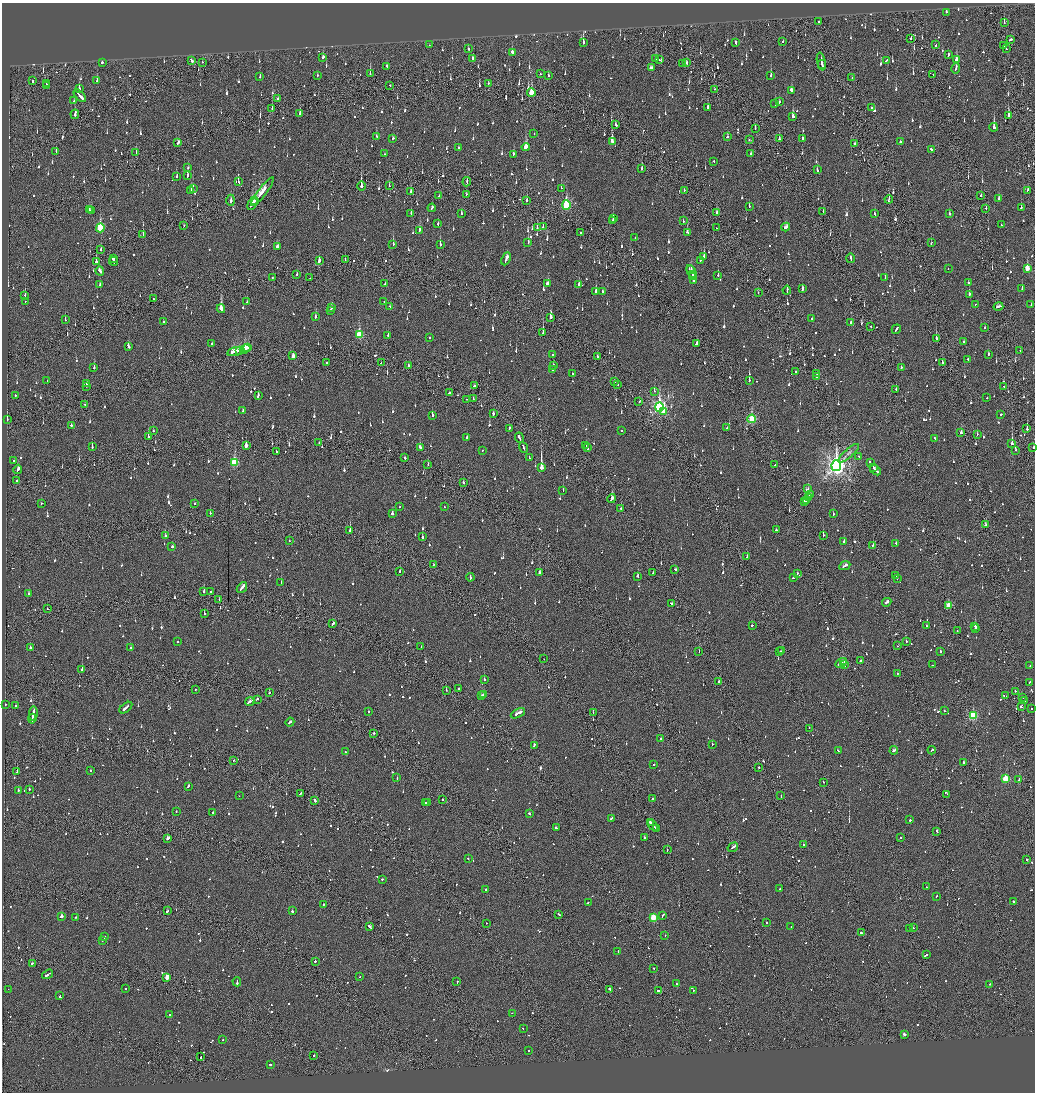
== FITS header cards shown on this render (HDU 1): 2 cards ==
NAXIS1  =                 2065
NAXIS2  =                 2180

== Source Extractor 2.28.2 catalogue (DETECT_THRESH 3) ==
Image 2065 x 2180 px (HDU 1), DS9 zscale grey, zoomed out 1/2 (1 PNG px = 2 x 2 image px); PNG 1037 x 1094 px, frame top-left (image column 1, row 2179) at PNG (2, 3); each listed source drawn as its Kron ellipse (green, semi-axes under 4 px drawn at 4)
Background -0.117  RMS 0.075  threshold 0.224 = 3 sigma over >= 5 px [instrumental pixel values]
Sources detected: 1702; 86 cannot appear on this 1/2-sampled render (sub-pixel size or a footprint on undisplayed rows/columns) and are neither listed nor drawn; of the other 1616, the 500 brightest by FLUX_AUTO listed and drawn (1116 fainter detections omitted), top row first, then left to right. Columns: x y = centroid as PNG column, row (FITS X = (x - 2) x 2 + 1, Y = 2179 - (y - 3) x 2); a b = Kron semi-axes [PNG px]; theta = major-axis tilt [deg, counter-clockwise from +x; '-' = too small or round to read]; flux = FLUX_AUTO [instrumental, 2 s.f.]
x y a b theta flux
946 12 2 2 - 79
819 22 2 2 - 79
1004 23 3 1 - 98
911 39 2 2 - 260
1011 40 3 2 - 130
783 41 2 1 - 140
583 43 3 2 - 370
736 43 3 2 - 96
429 45 2 2 - 61
936 45 2 2 - 73
1004 45 2 2 - 130
468 49 2 2 - 270
1006 49 2 1 - 94
512 52 3 2 - 830
948 55 3 2 - 120
323 57 3 2 - 100
472 59 3 1 - 63
656 59 4 2 - 180
191 60 3 2 - 630
659 60 2 2 - 130
886 60 4 2 - 140
957 60 4 2 - 170
102 62 2 2 - 520
202 62 3 1 - 96
821 62 9 1 -78 220
683 63 2 1 - 100
687 63 4 2 - 130
822 65 4 2 - 140
387 66 2 2 - 63
651 67 4 2 - 89
956 68 5 2 - 190
370 74 4 2 - 130
540 74 2 2 - 72
933 74 2 2 - 92
317 75 2 2 - 62
548 75 3 2 - 62
771 76 3 2 - 220
260 77 2 2 - 150
852 78 2 2 - 110
32 81 2 2 - 250
97 81 3 2 - 130
488 83 2 1 - 220
46 84 2 2 - 350
390 85 2 2 - 61
46 86 2 2 - 500
79 89 2 2 - 1300
714 89 2 1 - 88
791 90 4 2 - 110
531 92 4 2 - 350
80 96 8 2 -45 530
278 98 2 2 - 180
74 101 2 2 - 70
779 102 2 2 - 140
775 104 3 2 - 72
708 107 2 2 - 170
871 107 2 2 - 64
272 108 3 2 - 91
75 114 5 2 - 320
300 114 3 2 - 100
1008 115 4 2 - 190
793 117 3 2 - 290
615 124 3 2 - 120
994 127 4 2 - 580
755 128 3 1 - 66
534 134 2 2 - 110
376 136 2 2 - 89
727 137 2 2 - 160
393 138 3 2 - 92
802 138 3 2 - 100
779 139 3 2 - 140
749 140 2 2 - 77
612 141 4 2 - 1000
900 142 2 2 - 290
178 143 4 2 - 100
854 144 3 2 - 120
526 147 4 3 - 460
458 148 2 2 - 62
932 150 4 2 - 240
56 152 3 2 - 77
136 153 2 2 - 73
750 153 2 2 - 78
385 154 2 2 - 70
513 154 3 2 - 68
714 161 2 2 - 71
188 168 2 2 - 62
642 169 2 2 - 160
817 170 3 2 - 81
187 175 4 2 - 140
176 176 2 2 - 71
238 182 2 2 - 170
467 182 5 1 - 140
361 186 4 2 - 1300
389 186 2 2 - 110
561 188 2 2 - 64
193 189 2 2 - 160
191 190 4 2 - 93
684 190 3 2 - 83
1028 190 3 2 - 74
411 191 3 2 - 110
262 192 18 3 53 570
466 194 2 2 - 62
439 195 2 1 - 70
981 196 3 2 - 100
889 199 4 2 - 120
999 199 3 2 - 180
231 200 5 2 - 88
527 200 2 2 - 100
255 201 3 1 - 280
252 204 6 2 58 440
566 205 4 3 - 1100
749 207 3 2 - 77
432 208 4 2 - 150
986 208 2 2 - 120
1021 208 3 2 - 110
89 210 2 2 - 110
91 211 2 2 - 140
823 212 2 2 - 100
411 213 2 2 - 71
461 213 3 2 - 140
716 213 3 2 - 89
875 214 3 2 - 84
949 214 2 2 - 140
613 219 3 2 - 280
613 221 2 2 - 250
683 221 2 2 - 76
438 224 3 2 - 64
1001 225 2 2 - 110
184 226 3 2 - 110
537 227 3 2 - 84
543 227 2 2 - 62
786 227 4 2 - 120
100 228 4 3 - 860
716 228 2 1 - 70
419 230 3 2 - 210
687 232 4 2 - 99
580 233 2 2 - 180
143 234 2 1 - 60
635 238 2 2 - 76
528 242 4 2 - 120
931 243 2 2 - 74
393 244 3 2 - 240
440 245 3 2 - 230
278 246 4 3 - 130
101 250 2 2 - 94
704 256 3 2 - 180
851 258 5 2 - 160
113 259 3 2 - 220
506 259 7 2 65 370
345 260 2 1 - 78
700 260 2 2 - 200
114 261 4 1 - 190
319 261 4 2 - 410
96 262 4 2 - 330
1027 268 4 2 - 330
691 269 2 1 - 100
948 269 2 1 - 65
100 271 4 2 - 140
691 272 7 3 -63 270
297 274 2 2 - 89
692 275 2 2 - 110
718 275 3 2 - 140
693 277 2 2 - 130
885 277 2 2 - 72
272 278 2 1 - 150
310 278 2 1 - 66
694 280 4 2 - 110
547 283 4 2 - 110
968 283 2 2 - 140
385 284 2 2 - 63
579 284 2 2 - 78
100 285 3 2 - 87
802 288 4 2 - 100
1022 288 2 2 - 95
787 290 4 2 - 140
596 291 4 2 - 150
602 291 2 2 - 78
758 293 2 1 - 66
969 294 2 2 - 180
25 295 3 2 - 110
153 299 2 1 - 140
25 301 2 1 - 180
247 302 2 2 - 150
384 302 2 2 - 98
975 304 2 2 - 62
1031 305 2 2 - 120
390 306 2 2 - 69
998 306 5 2 - 180
332 308 3 2 - 88
221 309 4 2 - 1700
330 310 4 2 - 88
316 317 2 2 - 150
551 317 3 2 - 410
812 319 2 2 - 75
65 320 2 2 - 81
163 322 2 2 - 220
851 322 3 2 - 80
871 327 2 1 - 180
984 327 2 2 - 290
896 329 5 2 - 200
543 333 3 2 - 160
359 335 4 3 - 760
388 335 2 2 - 61
430 338 2 2 - 110
936 338 3 2 - 250
964 342 2 2 - 60
697 343 4 2 - 160
212 344 2 2 - 79
128 346 3 2 - 140
248 348 4 2 - 180
245 349 5 4 - 490
239 350 3 2 - 160
1020 350 2 2 - 83
235 351 8 3 16 470
552 354 2 2 - 83
988 354 3 2 - 94
293 356 3 2 - 150
597 356 4 2 - 120
968 359 2 2 - 370
326 363 2 1 - 77
381 363 2 2 - 59
942 363 3 2 - 63
408 365 3 1 - 300
553 365 2 2 - 79
94 368 2 2 - 120
901 368 2 2 - 72
552 370 2 2 - 250
795 371 2 2 - 89
817 373 2 2 - 60
572 374 2 2 - 100
816 377 2 1 - 60
749 380 2 2 - 130
47 381 2 2 - 70
615 381 3 2 - 110
86 383 3 2 - 690
618 385 2 1 - 63
86 386 2 1 - 250
474 386 3 2 - 99
1004 386 2 2 - 62
896 389 3 2 - 130
654 391 2 1 - 130
449 393 3 2 - 66
15 395 2 2 - 76
258 395 3 2 - 110
987 397 2 2 - 86
466 399 2 1 - 210
473 399 2 1 - 60
639 401 2 2 - 80
85 404 2 2 - 80
659 407 5 4 - 3800
243 411 4 2 - 76
664 411 2 2 - 95
493 414 2 2 - 120
1001 414 2 2 - 140
432 415 3 2 - 110
7 419 2 1 - 68
752 419 4 3 - 1300
71 425 2 2 - 78
509 428 3 2 - 120
727 428 2 2 - 73
1027 429 3 1 - 760
621 430 2 2 - 70
153 431 2 2 - 90
961 432 2 2 - 69
977 434 2 1 - 67
148 437 2 2 - 220
467 437 3 2 - 110
519 438 5 2 - 210
935 438 3 2 - 72
319 442 2 1 - 110
1012 443 3 2 - 520
586 445 4 2 - 140
92 446 2 2 - 210
246 446 3 2 - 140
420 447 2 2 - 340
523 447 5 2 - 360
1033 447 2 2 - 120
587 448 4 2 - 140
1016 450 2 2 - 88
482 451 2 1 - 86
276 452 2 2 - 81
849 453 13 4 41 62
859 456 2 2 - 94
404 457 3 2 - 290
529 458 4 2 - 150
14 460 2 2 - 59
234 462 4 3 - 930
870 463 4 2 - 130
428 464 2 1 - 86
775 465 2 2 - 68
836 466 5 4 - 8600
873 467 2 2 - 110
541 468 4 2 - 6900
18 469 4 2 - 160
875 470 6 2 -44 350
17 480 2 2 - 70
463 482 2 2 - 95
807 488 3 2 - 100
563 490 2 2 - 79
810 495 3 2 - 110
809 498 3 2 - 180
612 499 4 2 - 950
806 500 3 2 - 120
804 502 3 2 - 160
41 503 2 2 - 190
195 504 2 2 - 64
400 507 2 2 - 59
444 507 2 2 - 85
621 508 2 2 - 72
210 513 2 1 - 95
392 514 2 2 - 190
833 514 2 2 - 140
986 525 3 2 - 100
776 530 2 2 - 89
350 531 3 2 - 480
823 535 2 2 - 320
165 536 2 2 - 150
422 537 3 2 - 85
289 541 2 1 - 75
844 542 2 2 - 280
896 543 2 2 - 100
873 545 2 1 - 190
172 547 2 2 - 67
747 557 2 2 - 150
434 564 2 1 - 87
845 566 6 2 26 160
675 569 3 2 - 76
400 571 2 2 - 120
539 573 2 2 - 240
653 573 2 2 - 73
797 573 2 2 - 63
896 575 2 1 - 90
638 576 3 2 - 100
470 577 4 2 - 210
794 578 2 1 - 170
897 578 2 1 - 71
281 582 2 2 - 280
242 588 6 2 52 360
204 592 2 2 - 210
210 592 2 2 - 69
29 594 2 2 - 87
219 599 2 2 - 150
887 602 5 2 - 150
671 604 2 2 - 86
948 605 3 2 - 300
47 609 2 2 - 61
204 614 2 2 - 81
333 624 3 2 - 120
752 625 2 2 - 69
926 626 2 2 - 86
975 626 2 2 - 330
975 628 2 2 - 560
957 631 2 1 - 70
906 641 2 2 - 110
178 642 2 2 - 80
421 646 2 2 - 140
898 646 2 1 - 66
30 648 2 2 - 190
130 648 2 2 - 72
782 651 3 2 - 190
941 651 2 2 - 77
699 652 2 1 - 67
780 652 2 1 - 100
544 659 2 1 - 130
843 661 3 2 - 160
860 661 3 2 - 150
841 663 6 2 30 240
845 665 3 1 - 110
933 665 2 2 - 480
1030 666 2 2 - 79
82 669 4 2 - 360
897 673 2 2 - 120
484 679 2 2 - 110
719 682 2 2 - 100
1030 682 3 2 - 92
195 689 2 1 - 84
459 689 2 2 - 190
446 690 2 1 - 61
1015 691 3 2 - 110
269 692 2 2 - 130
484 695 3 2 - 120
481 696 3 2 - 100
1006 696 2 1 - 190
1023 697 2 1 - 86
257 699 2 2 - 68
1025 701 2 2 - 100
250 702 5 2 - 370
5 704 2 2 - 120
15 706 2 2 - 75
1021 706 3 2 - 87
126 708 7 2 39 280
1031 708 2 2 - 70
944 711 2 2 - 120
368 712 2 2 - 68
593 712 2 1 - 120
33 713 7 2 82 300
518 713 7 2 27 340
973 716 3 3 - 1200
32 719 5 2 - 270
290 722 4 2 - 130
809 728 2 1 - 66
374 733 2 1 - 130
661 738 2 2 - 66
712 744 2 2 - 120
534 745 4 2 - 150
894 750 4 2 - 220
932 750 4 2 - 110
838 751 3 2 - 120
345 752 2 2 - 74
233 760 2 2 - 88
963 762 2 2 - 1600
654 765 2 1 - 130
759 767 2 2 - 120
91 771 2 2 - 64
17 772 2 1 - 200
397 778 2 2 - 76
1006 779 3 3 - 830
1019 780 2 2 - 180
823 782 2 1 - 200
188 786 3 2 - 180
29 789 2 2 - 100
18 791 3 2 - 120
300 793 3 2 - 96
947 794 2 2 - 69
239 796 2 1 - 70
781 796 3 2 - 68
653 798 2 1 - 150
443 799 2 2 - 120
315 800 3 2 - 120
426 802 2 2 - 140
428 803 2 2 - 250
176 812 2 2 - 94
213 813 3 2 - 170
530 814 3 2 - 96
611 818 3 2 - 190
910 820 2 2 - 250
650 823 2 2 - 140
653 825 6 2 -50 280
556 828 3 2 - 150
656 829 3 1 - 110
937 831 3 2 - 95
644 838 2 2 - 320
900 838 2 2 - 62
167 839 4 2 - 470
803 845 2 2 - 74
733 847 5 2 - 290
667 850 3 1 - 110
468 858 2 2 - 70
1027 859 2 2 - 78
382 879 2 2 - 60
927 887 2 1 - 280
486 889 2 2 - 60
780 889 2 2 - 180
936 896 2 2 - 67
588 902 2 2 - 62
1013 902 2 2 - 370
323 905 2 2 - 92
167 911 3 2 - 130
292 911 2 2 - 200
559 914 3 2 - 210
662 915 4 2 - 120
61 917 3 2 - 970
76 917 2 2 - 66
653 917 3 3 - 620
766 922 2 2 - 130
486 923 2 1 - 250
370 927 4 2 - 220
791 927 2 2 - 110
909 928 2 1 - 73
913 928 2 1 - 100
862 933 3 2 - 140
665 935 2 2 - 130
105 937 3 2 - 74
103 940 2 2 - 120
618 951 2 2 - 100
926 955 2 2 - 62
315 961 2 2 - 210
32 963 3 2 - 100
654 968 2 1 - 67
48 974 6 2 34 230
167 977 3 2 - 290
360 977 2 1 - 76
237 982 5 2 - 160
457 982 3 2 - 80
676 984 2 1 - 150
990 984 2 2 - 190
8 989 2 1 - 150
125 989 2 2 - 110
610 989 3 2 - 380
693 990 2 2 - 120
658 991 2 2 - 210
60 996 2 2 - 110
512 1013 2 1 - 61
169 1015 2 1 - 73
523 1028 2 1 - 68
904 1034 2 2 - 73
222 1040 2 2 - 73
529 1050 2 1 - 110
314 1055 2 2 - 110
200 1057 3 2 - 110
270 1064 2 2 - 100
At the frame edge (FLAGS 8, measured only in part): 1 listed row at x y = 1033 447
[1116 fainter detections neither listed nor drawn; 86 sub-pixel or undisplayed-footprint detections neither listed nor drawn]